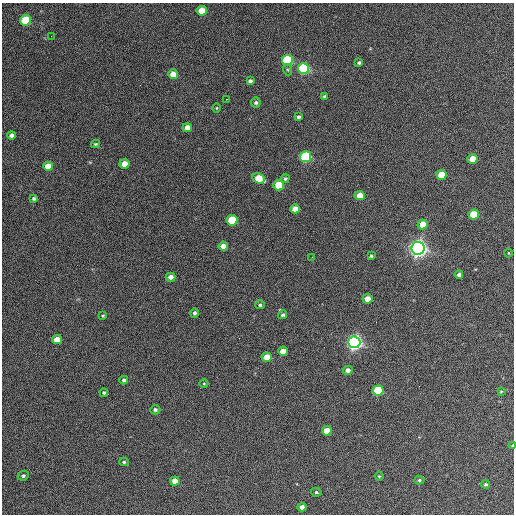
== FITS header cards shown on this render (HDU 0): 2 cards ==
NAXIS1  =                  512 / Axis length
NAXIS2  =                  512 / Axis length

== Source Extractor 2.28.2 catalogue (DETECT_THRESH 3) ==
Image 512 x 512 px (HDU 0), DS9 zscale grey, 1 PNG px = 1 image px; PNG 516 x 516 px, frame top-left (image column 1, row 512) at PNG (2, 3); each listed source drawn as its Kron ellipse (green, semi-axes under 4 px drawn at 4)
Background 423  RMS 22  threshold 65.8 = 3 sigma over >= 5 px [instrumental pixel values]
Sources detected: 64; all 64 listed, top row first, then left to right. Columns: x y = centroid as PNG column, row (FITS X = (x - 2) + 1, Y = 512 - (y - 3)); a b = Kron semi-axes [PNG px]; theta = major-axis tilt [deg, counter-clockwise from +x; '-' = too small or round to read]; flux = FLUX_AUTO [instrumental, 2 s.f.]
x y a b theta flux
202 11 5 5 - 3.1e+04
26 20 5 5 - 8.5e+04
51 36 2 2 - 1.3e+03
287 60 5 5 - 1.5e+05
359 63 4 4 - 2.5e+03
304 69 5 5 - 2.0e+05
288 70 5 3 - 1.8e+03
173 74 5 5 - 1.6e+04
250 81 4 4 - 4.0e+03
324 96 3 3 - 1.9e+03
227 99 2 2 - 1.2e+03
256 103 5 5 - 3.2e+03
217 108 4 3 - 1.2e+03
299 117 4 4 - 3.0e+03
187 128 5 4 - 1.1e+04
12 135 4 4 - 5.0e+03
95 144 4 3 - 1.9e+03
306 157 5 5 - 1.8e+05
472 159 5 5 - 2.0e+04
124 164 5 5 - 2.1e+04
48 166 5 4 - 2.5e+04
441 175 5 5 - 4.0e+04
259 178 6 5 - 3.5e+04
285 179 5 4 - 2.8e+03
279 185 5 5 - 5.9e+04
360 196 5 4 - 2.0e+04
34 198 4 4 - 2.8e+03
295 209 5 4 - 1.5e+04
474 214 5 5 - 4.8e+04
232 220 5 5 - 6.8e+04
423 225 5 5 - 2.5e+04
223 246 4 4 - 1.2e+04
418 248 6 6 - 1.1e+06
509 253 4 3 - 1.1e+03
371 256 3 3 - 2.0e+03
312 257 2 2 - 8.0e+02
459 275 4 4 - 4.8e+03
171 277 5 4 - 8.5e+03
367 299 5 4 - 1.7e+04
260 305 5 4 - 2.9e+03
195 313 5 4 - 3.4e+03
283 315 4 4 - 3.4e+03
103 316 3 3 - 1.5e+03
57 340 5 4 - 2.4e+04
354 342 6 6 - 7.1e+05
283 351 5 4 - 1.8e+04
267 357 5 4 - 2.3e+04
348 370 5 4 - 5.9e+03
124 380 4 4 - 3.0e+03
204 384 4 3 - 1.3e+03
378 390 5 5 - 1.1e+05
501 391 4 3 - 1.3e+03
104 393 4 4 - 2.6e+03
155 410 5 4 - 3.3e+03
327 431 5 4 - 2.7e+04
512 446 4 3 - 1.7e+03
124 462 5 4 - 2.1e+03
23 476 6 5 - 2.8e+03
379 476 4 4 - 1.3e+03
419 480 5 4 - 2.4e+03
175 481 5 4 - 1.6e+04
486 484 4 4 - 2.5e+03
316 492 5 4 - 2.2e+03
302 507 4 4 - 8.1e+03
At the frame edge (FLAGS 8, measured only in part): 1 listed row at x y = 512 446